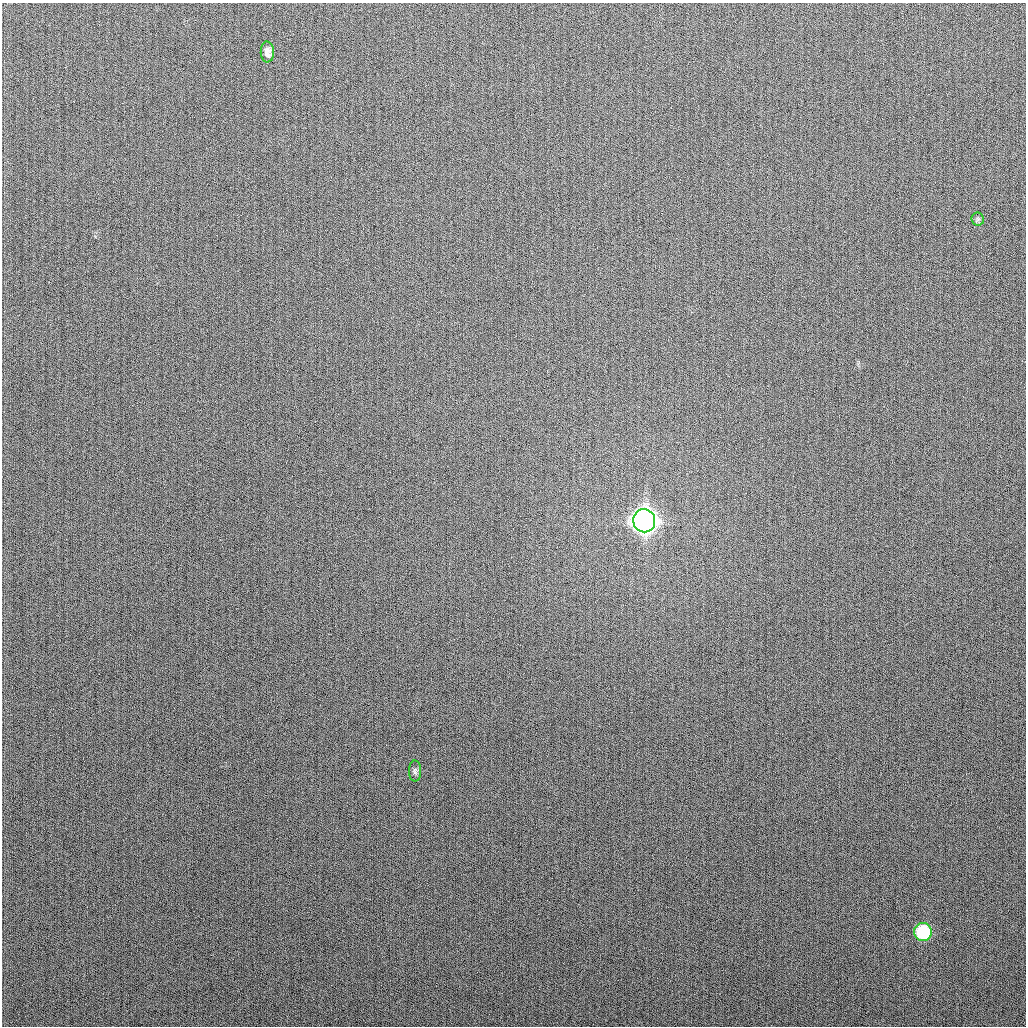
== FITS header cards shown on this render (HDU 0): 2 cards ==
NAXIS1  =                 1024
NAXIS2  =                 1024

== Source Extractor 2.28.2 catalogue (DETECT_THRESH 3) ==
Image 1024 x 1024 px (HDU 0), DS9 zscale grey, 1 PNG px = 1 image px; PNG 1028 x 1028 px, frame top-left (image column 1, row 1024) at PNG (2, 3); each listed source drawn as its Kron ellipse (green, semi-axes under 4 px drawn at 4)
Background 264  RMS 10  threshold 31.1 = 3 sigma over >= 5 px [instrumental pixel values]
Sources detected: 5; all 5 listed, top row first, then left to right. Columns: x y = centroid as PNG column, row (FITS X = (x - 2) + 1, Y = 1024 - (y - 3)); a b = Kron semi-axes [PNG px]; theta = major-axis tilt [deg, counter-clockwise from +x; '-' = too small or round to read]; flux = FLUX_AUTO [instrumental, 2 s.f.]
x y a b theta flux
267 52 10 6 -87 3.7e+03
978 219 6 6 - 1.5e+03
644 521 12 11 - 1.1e+06
415 771 10 6 -90 1.9e+03
923 932 9 9 - 7.0e+04